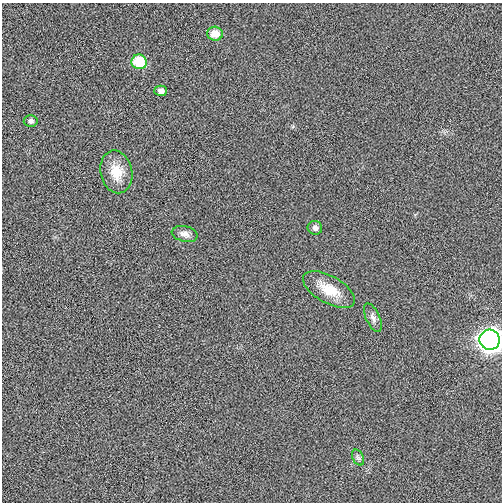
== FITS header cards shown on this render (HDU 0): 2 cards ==
NAXIS1  =                  500
NAXIS2  =                  500

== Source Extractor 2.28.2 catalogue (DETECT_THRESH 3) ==
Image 500 x 500 px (HDU 0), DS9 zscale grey, 1 PNG px = 1 image px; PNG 504 x 504 px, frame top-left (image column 1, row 500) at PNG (2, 3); each listed source drawn as its Kron ellipse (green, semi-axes under 4 px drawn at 4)
Background 0.00546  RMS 0.043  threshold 0.128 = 3 sigma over >= 5 px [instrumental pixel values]
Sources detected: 11; all 11 listed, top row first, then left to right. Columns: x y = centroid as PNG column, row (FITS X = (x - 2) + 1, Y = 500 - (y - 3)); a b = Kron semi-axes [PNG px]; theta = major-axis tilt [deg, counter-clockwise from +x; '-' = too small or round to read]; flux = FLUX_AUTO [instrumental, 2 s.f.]
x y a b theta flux
215 34 8 7 - 45
139 62 8 7 - 120
161 91 6 5 - 14
31 121 7 6 - 8.6
116 172 21 16 -78 60
315 228 7 6 - 11
185 234 13 7 -12 17
329 290 29 13 -29 70
373 318 15 7 -65 15
490 340 10 10 - 2100
358 458 8 5 -63 8
At the frame edge (FLAGS 8, measured only in part): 1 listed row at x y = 490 340